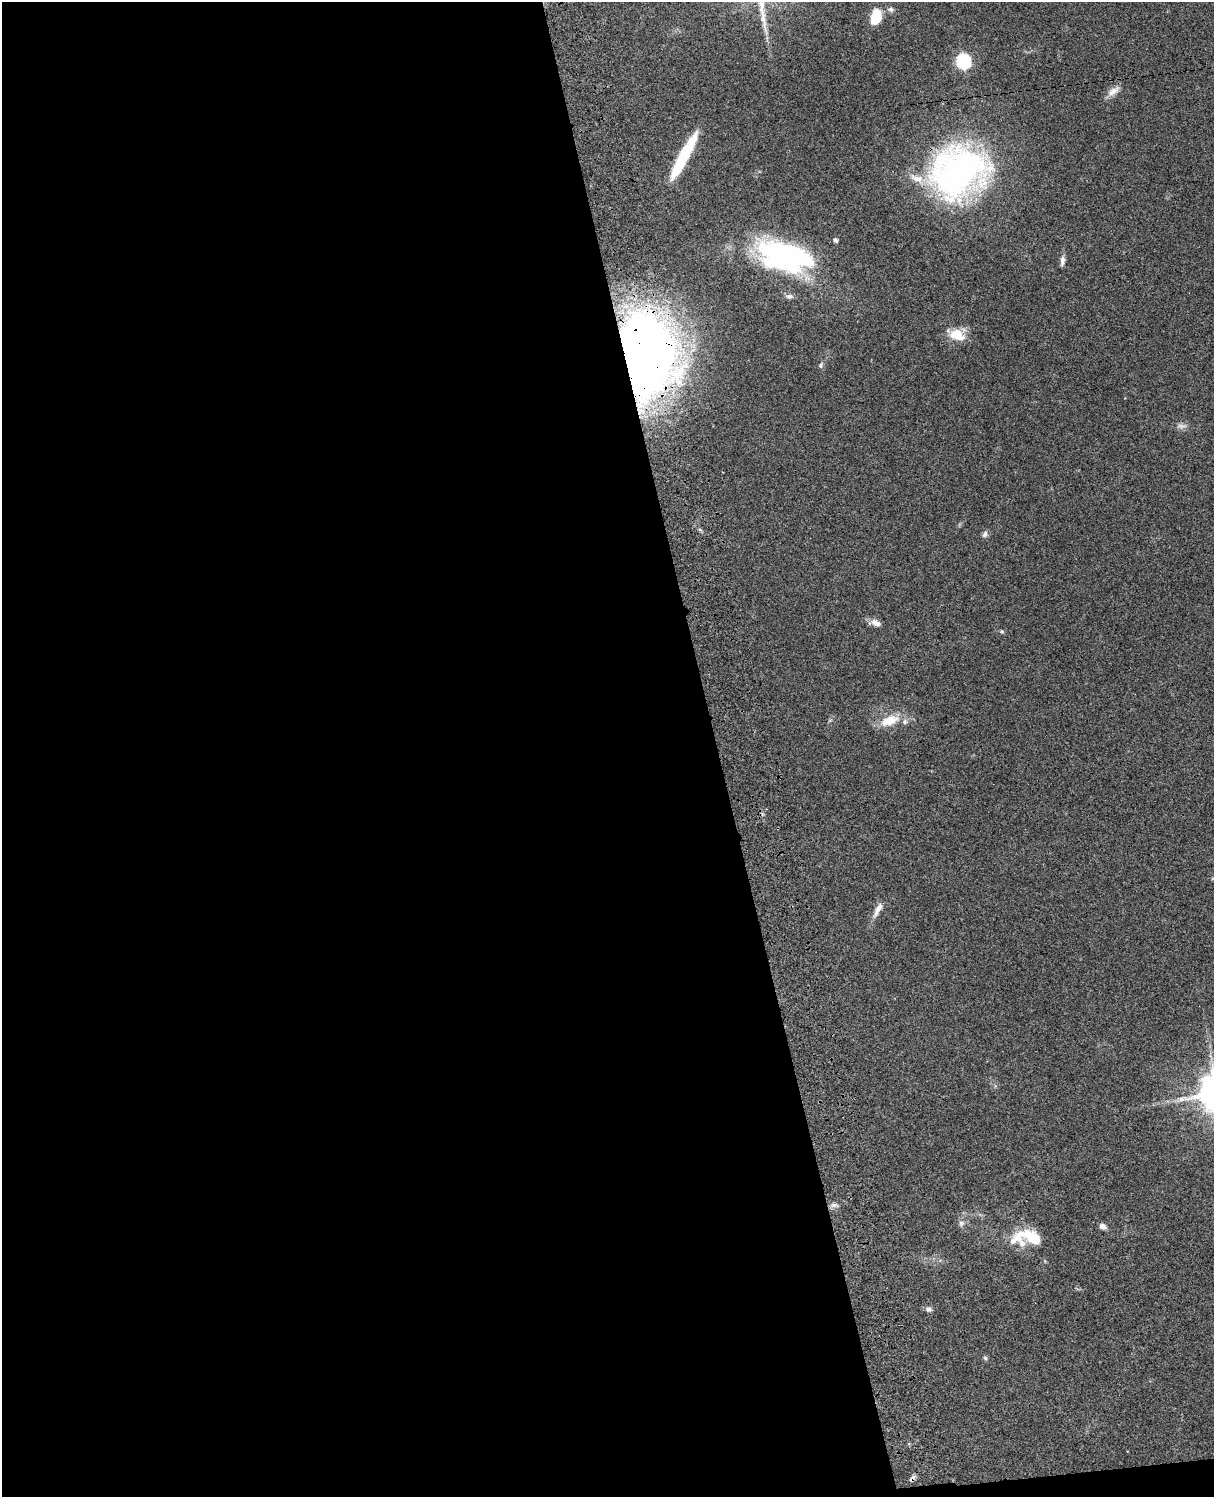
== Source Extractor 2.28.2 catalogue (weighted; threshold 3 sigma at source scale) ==
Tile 9 of 4 x 3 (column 1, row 3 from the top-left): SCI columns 121-1332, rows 277-1771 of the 5087 x 4926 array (HDU 1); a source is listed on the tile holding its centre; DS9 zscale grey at full resolution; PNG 1216 x 1499 px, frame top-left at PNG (2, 2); no overlay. Shown black and unused: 60% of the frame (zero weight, under 3 of 4 exposures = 6% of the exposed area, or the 3 px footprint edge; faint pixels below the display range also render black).
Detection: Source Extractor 2.28.2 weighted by HDU 2 'WHT'; one run over the whole footprint, this tile lists its part. Background 0.0955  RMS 0.0063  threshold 0.0283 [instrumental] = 3 sigma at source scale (4.5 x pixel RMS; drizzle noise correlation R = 1.50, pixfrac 1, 0.05/0.05 arcsec/px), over >= 5 px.
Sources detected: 32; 1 inside a brighter object's white glare — not listed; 4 inside a brighter listed object's ellipse — not listed separately; the other 27 listed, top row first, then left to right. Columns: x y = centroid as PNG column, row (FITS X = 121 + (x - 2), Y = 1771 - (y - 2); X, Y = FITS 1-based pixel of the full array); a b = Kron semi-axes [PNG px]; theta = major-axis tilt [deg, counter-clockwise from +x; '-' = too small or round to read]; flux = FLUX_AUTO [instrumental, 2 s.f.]
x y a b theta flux
891 10 8 7 - 1.7
876 16 15 9 75 19
963 61 7 6 - 120
1113 91 19 8 34 5
685 154 48 10 61 33
959 171 48 40 29 270
835 240 5 4 - 1.9
783 256 62 31 -16 130
1062 261 13 5 82 2.9
789 296 12 7 -1 2.2
957 334 9 7 -22 20
645 356 65 46 -88 670
821 365 8 5 65 1.4
1181 426 15 7 2 2.9
985 534 9 6 70 2
876 623 14 8 -26 3.7
1002 631 6 4 -1 0.86
889 721 28 13 20 13
1213 878 6 3 19 0.64
878 909 22 7 61 5.3
834 1205 10 6 7 2.3
961 1223 10 7 70 2.4
1103 1227 8 6 -27 3
1033 1238 33 18 -20 19
929 1309 8 6 -25 2.1
985 1358 6 5 - 1.1
912 1478 10 5 56 2.1
Overlapping masked pixels (flux is a lower limit): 3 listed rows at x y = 959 171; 645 356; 912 1478
Isophote crosses this tile's border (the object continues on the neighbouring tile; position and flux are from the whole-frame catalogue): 1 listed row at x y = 1213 878